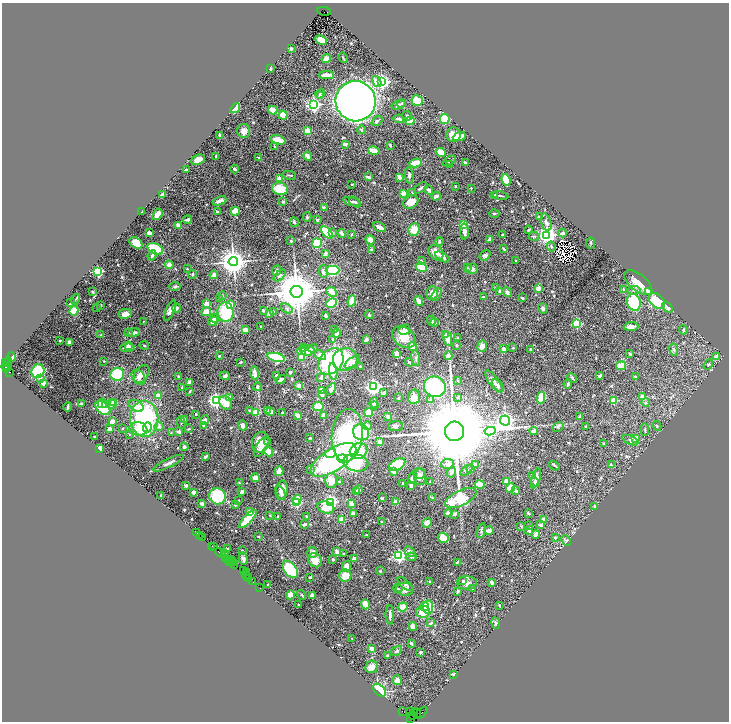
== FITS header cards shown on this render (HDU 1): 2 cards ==
NAXIS1  =                 1453
NAXIS2  =                 1439

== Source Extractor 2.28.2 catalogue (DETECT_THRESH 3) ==
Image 1453 x 1439 px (HDU 1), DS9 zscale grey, zoomed out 1/2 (1 PNG px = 2 x 2 image px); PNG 731 x 724 px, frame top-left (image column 1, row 1438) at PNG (2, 3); each listed source drawn as its Kron ellipse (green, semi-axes under 4 px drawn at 4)
Background 3.37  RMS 0.057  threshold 0.171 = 3 sigma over >= 5 px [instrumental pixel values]
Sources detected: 717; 35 cannot appear on this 1/2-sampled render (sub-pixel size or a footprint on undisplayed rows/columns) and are neither listed nor drawn; of the other 682, the 500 brightest by FLUX_AUTO listed and drawn (182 fainter detections omitted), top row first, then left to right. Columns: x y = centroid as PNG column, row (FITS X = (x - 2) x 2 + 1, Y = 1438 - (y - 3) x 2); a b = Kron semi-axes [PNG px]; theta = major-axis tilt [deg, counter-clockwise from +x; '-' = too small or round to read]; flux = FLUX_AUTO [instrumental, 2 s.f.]
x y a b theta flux
324 11 7 2 -11 2200
321 40 6 4 -26 110
291 49 2 2 - 20
343 58 5 2 - 12
326 59 4 4 - 71
270 69 3 2 - 17
327 75 7 3 0 90
377 82 6 4 -60 150
382 82 3 3 - 3500
320 94 5 2 - 9.8
320 96 3 3 - 12
356 101 20 20 - 14000
417 101 6 5 - 160
402 103 4 3 - 11
314 105 4 3 - 3400
399 105 7 4 15 29
235 108 6 3 52 190
273 110 4 3 - 160
283 115 4 4 - 150
407 116 5 4 - 22
399 119 5 2 - 33
445 119 5 5 - 230
377 121 6 3 39 20
410 121 4 4 - 210
361 130 4 3 - 14
244 131 7 6 - 71
307 131 3 2 - 430
220 135 3 2 - 41
453 135 7 7 - 100
459 137 7 3 22 160
278 140 8 4 -18 120
345 144 4 2 - 42
390 145 3 2 - 13
275 146 3 2 - 16
374 151 5 3 - 99
441 152 5 4 - 110
216 156 2 2 - 16
308 156 5 3 - 74
258 158 3 2 - 14
198 160 7 5 21 96
449 161 7 2 32 12
416 163 6 3 12 250
465 163 3 2 - 58
449 165 3 2 - 13
235 169 4 2 - 27
186 170 3 2 - 47
289 175 7 2 -11 13
409 175 8 3 -84 34
368 177 3 2 - 32
400 177 3 2 - 130
279 179 2 2 - 230
506 180 6 3 -70 350
352 184 2 2 - 12
455 186 3 2 - 12
421 188 7 2 36 22
471 188 2 2 - 24
280 189 8 6 -12 270
429 190 5 3 - 34
412 192 4 3 - 12
403 193 3 3 - 65
162 195 4 2 - 91
436 196 5 3 - 44
494 196 3 3 - 44
500 196 8 2 -11 17
219 201 7 3 23 54
283 202 3 3 - 19
352 202 9 4 -15 29
355 202 6 4 -39 22
411 202 8 6 32 120
324 207 4 3 - 17
142 211 2 2 - 10
235 211 4 3 - 180
217 212 3 2 - 24
157 214 6 3 54 100
494 214 5 3 - 11
539 216 3 3 - 14
307 217 4 3 - 16
187 220 5 2 - 25
317 220 4 4 - 17
294 222 5 3 - 18
546 222 9 5 -73 55
464 224 3 3 - 550
178 225 4 2 - 82
380 227 7 3 -27 58
414 229 6 5 - 200
528 230 4 3 - 10
327 232 7 4 -49 470
464 232 8 4 -88 44
149 233 3 3 - 82
332 233 4 3 - 33
563 233 4 3 - 29
342 234 4 3 - 39
351 234 3 2 - 11
502 235 2 2 - 43
547 235 4 4 - 6600
534 236 5 4 - 17
490 239 3 2 - 43
370 240 5 4 - 87
291 241 3 3 - 15
439 241 4 3 - 24
136 243 7 5 -37 140
317 243 5 4 - 250
591 243 5 2 - 10
551 247 5 3 - 18
155 249 8 5 -23 470
371 249 3 3 - 17
504 249 3 2 - 14
436 253 8 6 -52 97
325 254 4 3 - 43
152 255 5 3 - 32
485 255 6 4 37 32
442 257 8 3 -31 43
515 260 2 2 - 9.6
421 261 4 3 - 13
233 262 4 4 - 17000
169 265 4 4 - 85
421 267 6 4 -27 200
467 268 3 3 - 9.6
187 269 3 3 - 11
472 269 6 5 - 36
332 270 7 4 1 460
98 271 3 3 - 1700
276 271 6 4 65 22
323 271 6 3 -84 56
192 274 4 3 - 13
214 275 4 4 - 47
280 276 7 3 43 24
638 283 17 8 -39 180
175 286 5 3 - 32
496 288 4 3 - 11
538 288 2 2 - 190
624 289 4 3 - 12
634 290 6 4 2 32
500 291 3 2 - 26
648 291 2 2 - 110
93 292 2 2 - 14
297 292 6 6 - 52000
332 292 6 4 -41 100
507 292 5 4 - 30
432 293 7 5 80 81
437 294 7 3 61 19
222 295 3 3 - 21
483 297 3 3 - 12
220 298 4 3 - 11
522 298 3 2 - 13
75 299 6 2 56 14
352 301 5 3 - 230
419 301 5 3 - 100
657 301 9 6 -40 370
634 302 8 6 -74 540
71 303 4 2 - 11
332 303 5 4 - 330
206 304 3 3 - 80
230 304 4 3 - 100
101 305 2 2 - 10
668 307 6 3 -50 56
96 308 2 2 - 24
176 308 4 3 - 28
286 308 6 4 -31 26
543 308 5 4 - 24
263 310 3 3 - 27
74 311 5 4 - 140
170 311 11 4 65 47
206 312 4 4 - 130
226 312 10 8 -84 510
274 312 3 3 - 36
269 313 3 3 - 42
125 314 7 5 8 65
369 315 4 2 - 14
325 316 2 2 - 39
215 318 5 4 - 32
143 321 2 2 - 11
213 321 5 4 - 84
431 321 5 4 - 34
434 322 4 3 - 26
577 324 3 3 - 630
261 326 2 2 - 9.7
631 326 7 3 6 44
245 330 3 3 - 83
335 330 4 3 - 12
404 330 6 4 31 86
683 330 4 3 - 22
128 332 4 3 - 15
134 333 6 3 14 43
337 333 4 3 - 45
101 335 3 2 - 11
445 335 4 3 - 18
404 337 13 9 -36 160
448 338 7 3 -80 110
458 338 3 2 - 10
333 339 4 4 - 19
366 340 4 2 - 53
60 341 2 2 - 12
69 342 3 3 - 53
128 345 4 3 - 25
144 345 5 3 - 16
456 346 3 3 - 11
482 346 5 5 - 66
413 347 4 4 - 88
128 348 7 3 2 64
303 348 3 3 - 17
313 348 5 4 - 20
513 348 3 2 - 11
503 349 2 2 - 130
531 349 3 3 - 15
674 350 6 4 -77 27
301 351 4 3 - 95
307 351 7 5 6 92
397 353 3 3 - 90
630 354 3 2 - 20
320 355 6 4 -29 86
219 356 2 2 - 14
448 356 4 3 - 46
11 357 4 4 - 130
276 357 9 4 -12 880
301 357 4 3 - 200
716 357 3 3 - 97
416 358 8 3 -83 24
345 360 12 11 - 310
104 361 2 2 - 9.9
331 361 14 11 49 1100
8 362 5 2 - 1100
241 362 2 2 - 28
352 362 9 4 36 50
409 362 4 4 - 21
6 363 2 1 - 470
708 365 5 3 - 17
5 366 4 2 - 1300
360 366 2 2 - 11
621 366 5 3 - 180
7 368 5 1 - 450
38 371 7 6 - 430
333 371 8 3 -83 97
9 372 2 1 - 2700
290 372 3 2 - 24
255 373 6 3 -86 79
117 374 7 6 - 400
142 374 10 6 56 54
276 375 4 2 - 15
225 376 5 4 - 28
600 376 3 2 - 30
139 377 8 6 -53 54
178 377 2 2 - 15
321 377 4 3 - 35
636 377 3 2 - 27
40 378 2 2 - 68
572 378 5 3 - 17
281 379 5 3 - 34
457 381 2 2 - 15
494 381 13 4 -54 46
189 382 4 3 - 33
43 383 2 2 - 180
568 384 4 3 - 18
299 386 3 3 - 68
498 386 7 4 -49 23
182 387 3 2 - 19
257 387 4 3 - 22
373 387 4 3 - 4100
435 387 11 10 - 860
331 389 6 4 58 72
321 390 4 3 - 59
190 391 3 2 - 12
384 393 3 3 - 25
322 394 3 2 - 70
158 395 3 3 - 75
414 397 7 6 - 110
458 397 3 2 - 13
643 397 2 2 - 180
229 398 4 3 - 93
398 398 2 2 - 21
541 398 6 4 80 220
431 399 3 3 - 18
216 400 4 3 - 3500
614 401 3 3 - 460
646 402 4 3 - 12
102 403 5 4 - 78
114 403 3 2 - 210
226 403 7 6 - 97
374 403 5 4 - 43
81 404 3 2 - 27
111 404 5 3 - 65
105 405 4 3 - 85
136 406 8 5 -30 110
375 406 4 3 - 16
68 407 4 2 - 21
318 407 5 4 - 210
103 408 8 5 -43 370
249 411 4 3 - 16
268 411 3 3 - 32
255 412 3 2 - 280
271 412 3 3 - 65
282 413 3 2 - 14
369 413 4 4 - 140
195 414 2 2 - 12
297 415 4 3 - 74
323 416 3 3 - 94
388 416 2 2 - 61
580 417 4 3 - 34
144 419 18 14 -87 1300
184 419 4 3 - 39
205 420 4 4 - 41
505 420 5 5 - 6700
113 421 3 2 - 92
181 423 6 2 -81 10
204 425 3 3 - 46
242 425 5 3 - 58
159 426 4 4 - 22
367 426 4 4 - 47
396 426 7 5 4 34
657 426 5 3 - 11
147 427 5 4 - 110
558 427 6 4 31 21
586 427 3 3 - 14
110 429 3 3 - 67
123 429 3 3 - 11
138 429 9 6 -9 230
188 429 3 2 - 9.5
645 429 6 2 -88 13
179 431 2 2 - 140
455 431 9 9 - 240000
490 431 5 4 - 2000
534 431 4 3 - 53
361 432 8 7 - 610
171 433 4 3 - 13
129 434 2 2 - 9.6
347 435 26 15 84 1100
95 437 2 2 - 19
310 438 3 3 - 10
636 438 4 4 - 69
630 440 8 4 -25 28
379 441 3 2 - 41
261 442 10 8 77 140
267 442 4 3 - 9.7
603 443 3 2 - 13
262 446 12 5 57 67
184 447 4 3 - 27
99 448 3 2 - 110
268 451 5 3 - 260
359 451 9 7 29 400
331 454 5 4 - 120
205 456 3 2 - 16
343 459 5 4 - 380
334 460 26 11 32 2000
168 463 16 3 26 42
356 463 12 8 -11 550
448 464 6 5 - 56
475 464 3 2 - 75
397 465 9 5 30 400
611 465 3 2 - 11
554 466 6 2 -32 17
310 469 3 3 - 12
471 469 4 3 - 12
279 471 5 3 - 110
393 471 4 3 - 37
466 471 7 3 36 16
451 472 5 3 - 51
419 473 6 5 - 29
533 476 4 4 - 61
420 477 8 6 -90 45
255 478 4 4 - 78
412 478 6 3 67 37
536 478 10 4 73 52
331 480 7 6 - 170
506 481 2 2 - 170
340 482 4 3 - 17
430 482 2 2 - 10
534 482 5 3 - 21
239 483 3 2 - 9.8
403 484 3 2 - 28
480 484 5 3 - 180
186 485 4 3 - 20
411 486 3 3 - 32
510 488 5 4 - 180
282 490 9 6 78 92
358 490 3 3 - 45
516 491 2 2 - 54
194 492 3 3 - 40
242 492 3 2 - 54
356 492 3 3 - 35
281 493 7 3 -63 33
161 496 2 2 - 29
217 496 8 8 - 540
432 497 3 2 - 10
382 498 3 2 - 21
461 498 17 7 25 2800
297 500 5 3 - 230
238 501 2 2 - 9.9
330 502 4 3 - 2700
396 502 4 3 - 89
297 503 3 3 - 1100
202 504 4 3 - 44
351 504 4 3 - 58
235 505 4 3 - 14
594 506 3 3 - 15
326 507 9 5 -17 160
250 512 3 3 - 39
354 513 2 2 - 150
448 513 4 3 - 50
528 513 3 2 - 15
455 514 3 3 - 33
269 515 2 2 - 9.6
307 516 3 3 - 14
278 517 3 2 - 22
248 519 11 3 46 400
342 519 2 2 - 260
543 519 3 3 - 52
382 521 2 2 - 32
427 523 5 4 - 56
304 524 3 2 - 33
528 525 2 2 - 35
541 525 3 3 - 36
521 526 3 2 - 10
529 530 4 3 - 19
481 531 8 4 75 27
489 531 5 4 - 52
197 533 2 1 - 430
536 534 4 3 - 84
200 535 2 1 - 91
366 535 2 2 - 14
259 536 2 2 - 12
555 537 2 2 - 30
202 538 3 2 - 350
443 538 5 5 - 220
566 540 5 3 - 34
212 546 2 1 - 330
214 547 3 1 - 340
228 549 3 2 - 28
242 550 2 2 - 13
312 552 5 5 - 47
337 552 3 3 - 50
410 552 6 4 -42 39
220 553 6 3 -33 1400
225 553 2 1 - 350
343 554 2 2 - 30
225 556 2 1 - 180
399 556 3 3 - 2200
411 557 5 3 - 19
226 558 2 1 - 790
243 559 6 3 -78 37
333 559 3 2 - 11
354 559 4 4 - 34
229 560 2 1 - 300
315 560 7 6 - 140
230 561 3 2 - 500
232 561 5 1 - 380
457 562 3 2 - 12
233 563 3 2 - 870
235 565 2 1 - 270
347 566 5 4 - 74
290 569 10 6 -53 510
243 570 2 1 - 330
380 571 3 2 - 10
246 573 2 1 - 61
245 574 4 2 - 590
247 576 2 1 - 200
345 576 6 6 - 120
310 577 3 2 - 19
249 578 2 1 - 270
430 581 3 2 - 12
463 581 3 3 - 22
253 582 2 1 - 240
492 582 3 2 - 58
467 583 10 6 0 58
405 584 9 3 -39 24
268 585 2 2 - 24
260 588 2 1 - 220
472 588 3 3 - 18
398 589 4 3 - 12
405 589 9 6 -3 59
458 591 3 2 - 21
290 595 4 3 - 170
302 595 5 2 - 15
312 596 3 3 - 80
365 604 5 3 - 250
299 605 2 2 - 12
499 605 3 2 - 10
425 606 5 3 - 87
403 607 5 4 - 100
428 607 6 5 - 340
423 612 7 6 - 230
390 615 9 3 -89 33
431 623 4 2 - 24
496 623 6 4 -80 19
413 626 4 4 - 44
352 638 2 2 - 24
411 643 2 2 - 38
372 649 2 2 - 120
396 651 6 3 30 19
421 652 2 2 - 19
388 656 3 2 - 18
372 667 6 6 - 57
453 674 4 2 - 9.9
397 680 5 4 - 60
380 690 8 5 -43 620
402 712 2 1 - 190
410 712 3 2 - 770
417 713 4 1 - 890
421 713 7 1 45 400
413 714 5 3 - 1400
411 718 2 1 - 180
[182 fainter detections neither listed nor drawn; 35 sub-pixel or undisplayed-footprint detections neither listed nor drawn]